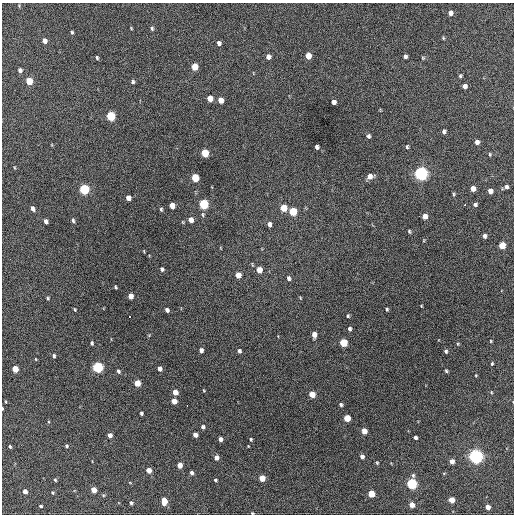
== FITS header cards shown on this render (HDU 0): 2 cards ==
NAXIS1  =                  512 / Axis length
NAXIS2  =                  512 / Axis length

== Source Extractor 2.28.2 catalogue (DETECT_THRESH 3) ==
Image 512 x 512 px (HDU 0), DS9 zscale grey, 1 PNG px = 1 image px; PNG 516 x 516 px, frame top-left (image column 1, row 512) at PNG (2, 3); no overlay
Background 699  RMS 19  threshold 58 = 3 sigma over >= 5 px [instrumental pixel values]
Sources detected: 133; all 133 listed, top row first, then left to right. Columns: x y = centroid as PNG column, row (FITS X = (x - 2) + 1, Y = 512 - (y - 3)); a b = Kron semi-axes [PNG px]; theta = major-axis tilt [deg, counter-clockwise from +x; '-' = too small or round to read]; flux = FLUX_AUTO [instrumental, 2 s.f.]
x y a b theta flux
450 13 5 4 - 5400
131 28 4 3 - 1000
152 28 5 4 - 2000
72 32 4 3 - 1600
443 38 4 4 - 1300
45 41 5 4 - 7000
219 43 5 4 - 4000
308 56 5 4 - 15000
405 56 4 3 - 2900
268 57 5 5 - 5300
97 58 4 3 - 1700
423 58 5 4 - 1400
195 67 5 5 - 23000
20 70 4 4 - 4000
460 76 4 3 - 1800
29 81 5 4 - 30000
133 82 4 4 - 2200
465 86 5 4 - 6300
210 98 5 4 - 14000
221 100 5 4 - 10000
334 102 4 4 - 5100
111 116 5 5 - 69000
444 131 4 3 - 3000
368 136 5 4 - 2800
477 142 4 4 - 5300
317 147 4 4 - 3200
407 147 5 4 - 1600
205 153 5 5 - 38000
490 154 5 4 - 1400
421 173 6 5 - 390000
370 176 7 6 - 8500
195 178 5 5 - 40000
506 187 4 4 - 3200
84 189 5 5 - 120000
473 189 5 4 - 8900
490 191 5 4 - 6800
454 194 5 4 - 1600
128 198 5 4 - 8500
204 204 6 5 - 92000
475 204 4 4 - 2700
464 205 3 3 - 3000
172 206 5 4 - 11000
32 208 5 3 - 4000
284 208 5 5 - 25000
161 209 5 3 - 1900
293 211 5 5 - 45000
425 216 5 5 - 8800
73 220 5 4 - 2500
191 220 5 5 - 8600
46 221 5 4 - 4700
183 222 5 3 - 1100
269 224 5 4 - 4900
409 231 5 3 - 1600
484 236 5 4 - 3700
424 240 4 3 - 990
502 245 5 5 - 26000
162 269 5 4 - 2800
259 270 6 5 - 12000
238 275 5 4 - 13000
289 278 6 5 - 2800
115 287 4 3 - 1600
130 296 5 4 - 11000
48 298 4 3 - 1500
301 298 5 3 - 970
421 306 3 2 - 970
75 309 4 3 - 1300
387 309 3 3 - 1800
167 310 4 4 - 4200
348 316 4 3 - 1600
129 317 3 2 - 5500
349 329 4 4 - 2800
314 335 5 4 - 8600
491 341 3 3 - 1100
92 343 4 3 - 2100
343 343 5 5 - 46000
458 344 4 3 - 1100
201 350 4 4 - 4800
239 351 5 4 - 2900
446 351 5 4 - 2200
54 356 4 3 - 2600
36 359 4 3 - 810
492 364 3 2 - 1500
98 367 5 5 - 160000
15 369 5 4 - 21000
160 369 5 4 - 6000
118 371 5 4 - 2800
446 371 3 3 - 1700
476 375 3 3 - 950
137 383 5 4 - 21000
204 390 5 3 - 1000
175 392 5 4 - 12000
491 392 4 3 - 1200
312 394 5 4 - 19000
174 401 5 4 - 13000
6 402 4 2 - 980
341 404 5 4 - 2600
187 405 3 2 - 14000
2 408 3 2 - 1000
141 413 4 3 - 2300
347 418 5 5 - 27000
203 427 4 4 - 3400
364 431 5 4 - 12000
110 435 4 4 - 6700
195 435 4 4 - 7300
415 437 4 3 - 3200
220 439 4 4 - 4900
251 439 4 3 - 1500
66 446 4 4 - 1800
10 447 4 3 - 1900
362 456 5 4 - 4500
476 456 5 5 - 480000
216 457 5 4 - 7100
452 461 4 4 - 8600
377 463 5 4 - 1400
180 465 4 4 - 12000
149 470 4 4 - 12000
191 473 5 4 - 3600
413 475 6 4 -76 2000
262 478 5 4 - 20000
55 480 4 3 - 1600
215 480 4 3 - 1800
412 484 5 5 - 160000
94 490 4 4 - 15000
25 491 4 4 - 7400
53 493 4 4 - 1600
371 494 5 4 - 29000
452 500 5 4 - 17000
164 501 7 5 -89 16000
131 503 4 4 - 2400
412 505 4 4 - 10000
41 506 3 3 - 2000
488 507 4 4 - 9500
252 513 4 3 - 1600
At the frame edge (FLAGS 8, measured only in part): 2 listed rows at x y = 2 408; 252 513